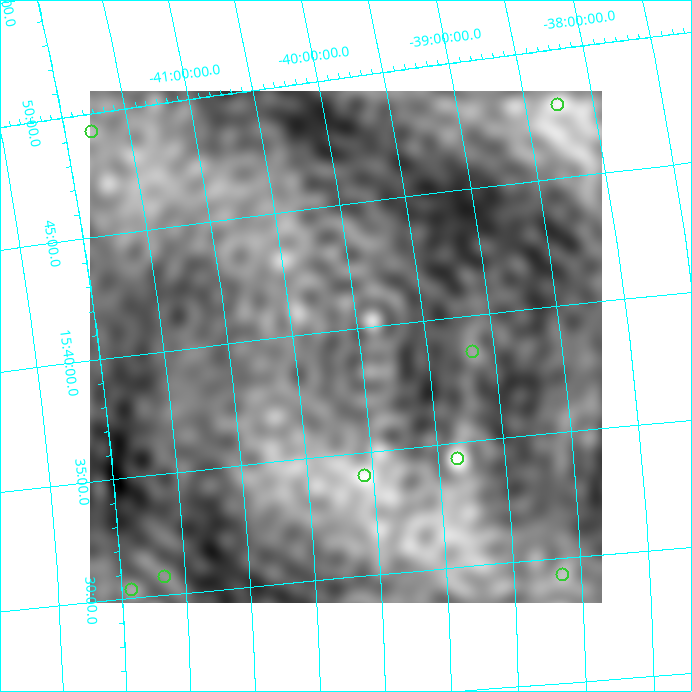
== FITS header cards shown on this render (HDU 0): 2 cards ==
NAXIS1  =                  512
NAXIS2  =                  512

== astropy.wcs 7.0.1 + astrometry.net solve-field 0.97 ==
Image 512 x 512 px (HDU 0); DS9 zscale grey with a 90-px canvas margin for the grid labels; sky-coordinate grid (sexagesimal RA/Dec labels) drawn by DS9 from the SOLVED WCS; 8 Tycho-2 reference stars matched to detected sources circled (green)
Header WCS: none
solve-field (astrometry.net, Tycho-2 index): SOLVED blind (the file carries no WCS)
Solved WCS: RA---TAN-SIP/DEC--TAN-SIP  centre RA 15:39:20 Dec -40:06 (234.83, -40.11 deg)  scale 27.3 x 27.8 arcsec/px (non-square pixels)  FOV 233.3' x 237.1'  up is +83 deg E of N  parity normal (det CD < 0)
(file carries no celestial WCS; the grid is the blind solution)
Tycho-2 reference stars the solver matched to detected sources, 8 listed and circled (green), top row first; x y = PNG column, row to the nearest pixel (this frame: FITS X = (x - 90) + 1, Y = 512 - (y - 91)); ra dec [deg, ICRS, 3 dp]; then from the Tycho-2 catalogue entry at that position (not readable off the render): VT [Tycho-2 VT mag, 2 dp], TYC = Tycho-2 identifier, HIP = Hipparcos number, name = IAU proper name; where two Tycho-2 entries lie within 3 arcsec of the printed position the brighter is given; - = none
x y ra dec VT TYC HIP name
558 105 236.963 -38.260 8.08 7837-1215-1 77388 -
92 132 237.312 -41.791 7.41 7845-1464-1 77481 -
473 352 234.636 -39.161 6.56 7836-1491-1 76591 -
458 459 233.587 -39.349 6.34 7836-1029-1 76234 -
365 476 233.507 -40.066 6.03 7840-1431-1 76207 -
563 575 232.330 -38.635 6.47 7835-2313-1 75818 -
165 577 232.688 -41.653 8.07 7844-1725-1 75950 -
132 590 232.587 -41.920 8.35 7844-2441-1 75915 -